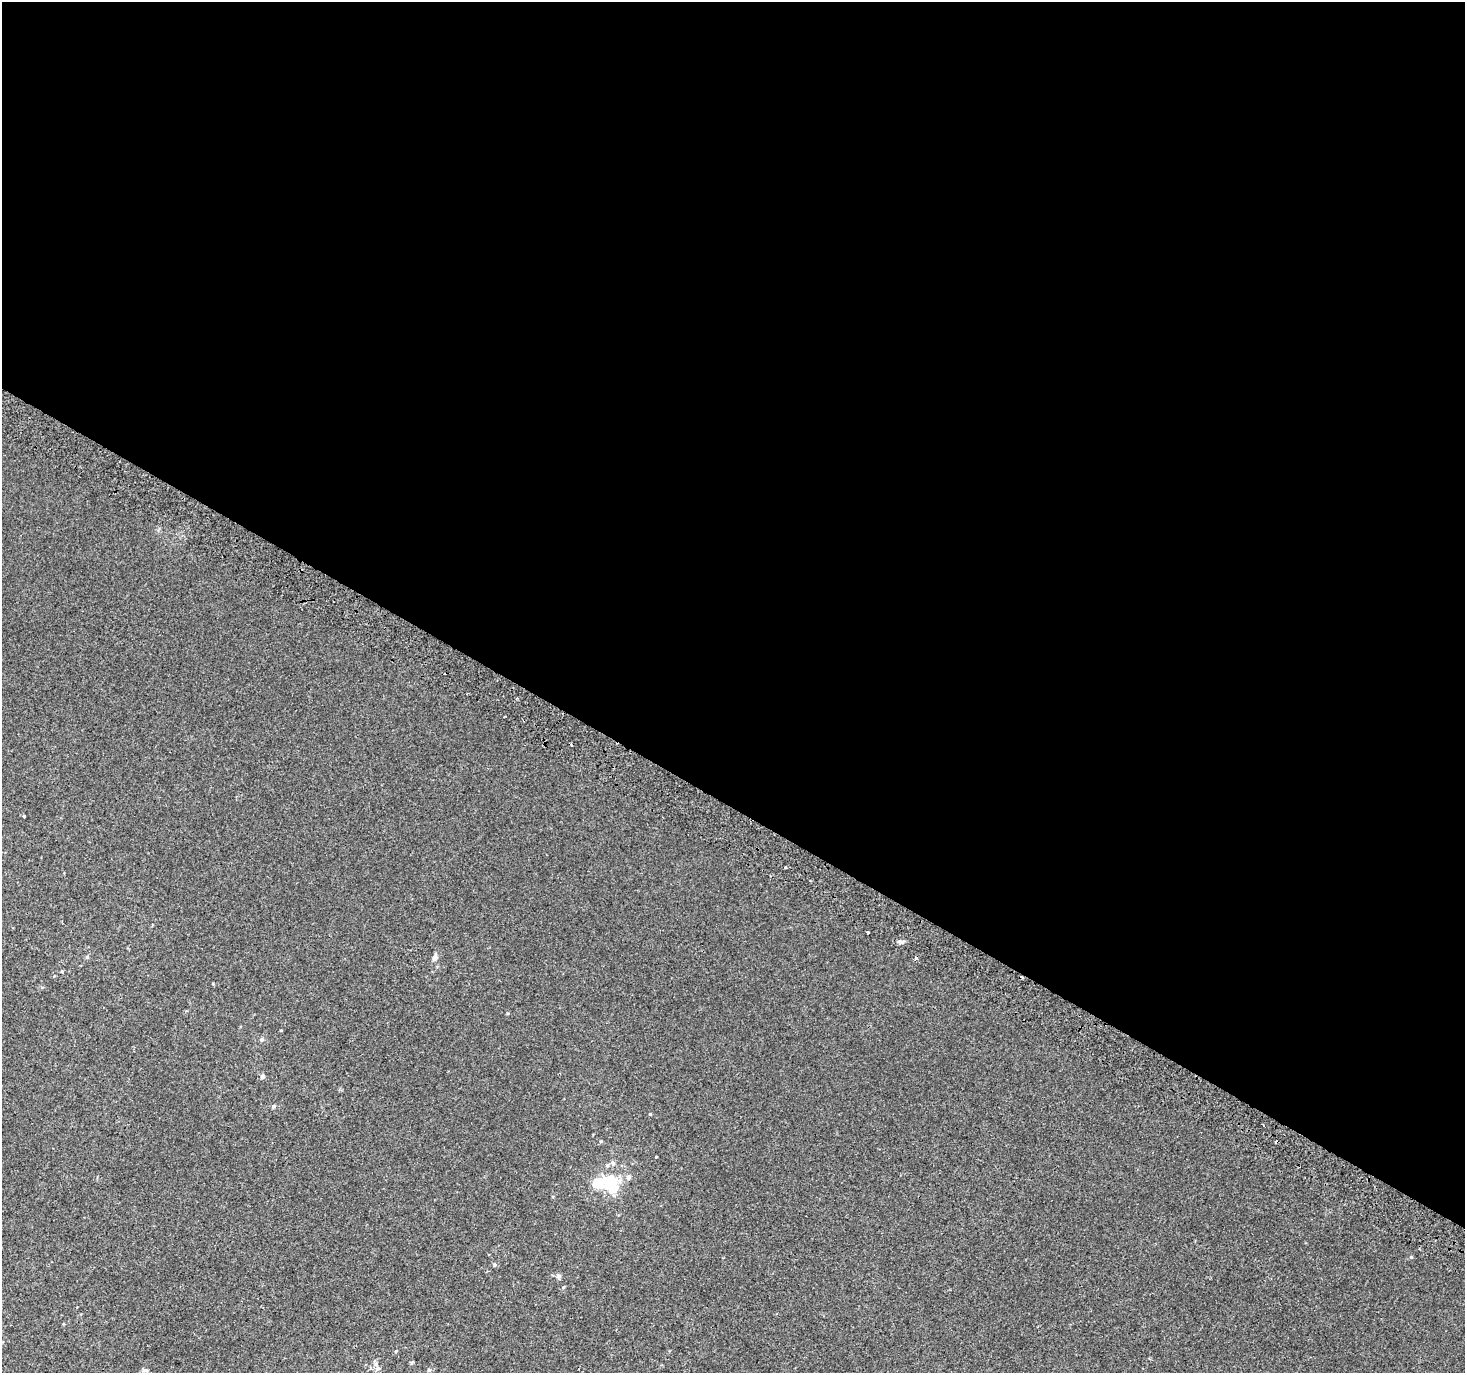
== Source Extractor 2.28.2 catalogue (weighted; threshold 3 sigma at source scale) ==
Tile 3 of 4 x 4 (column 3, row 1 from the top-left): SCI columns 2959-4421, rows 4409-5779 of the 5908 x 6010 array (HDU 1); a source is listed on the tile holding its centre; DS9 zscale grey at full resolution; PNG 1467 x 1375 px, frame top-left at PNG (2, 2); no overlay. Shown black and unused: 59% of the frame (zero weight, under 2 of 3 exposures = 2% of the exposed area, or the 3 px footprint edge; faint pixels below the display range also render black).
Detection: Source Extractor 2.28.2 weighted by HDU 2 'WHT'; one run over the whole footprint, this tile lists its part. Background 6.26e-04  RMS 0.0036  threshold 0.0164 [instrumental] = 3 sigma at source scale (4.5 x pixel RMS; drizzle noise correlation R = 1.50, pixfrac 1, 0.0396/0.0396 arcsec/px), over >= 5 px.
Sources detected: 25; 1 inside a brighter object's white glare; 2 cosmic-ray / hot-pixel residue — not listed; the other 22 listed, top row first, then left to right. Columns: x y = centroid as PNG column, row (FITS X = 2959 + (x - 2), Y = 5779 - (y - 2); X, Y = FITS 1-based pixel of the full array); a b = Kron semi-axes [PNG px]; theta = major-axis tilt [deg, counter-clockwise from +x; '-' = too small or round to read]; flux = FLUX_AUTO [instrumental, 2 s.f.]
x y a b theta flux
24 816 3 3 - 1.3
785 867 3 3 - 1.6
868 932 3 3 - 0.53
901 942 12 3 -15 0.77
434 957 9 6 69 1.4
508 1013 3 3 - 0.49
262 1040 5 3 - 0.43
262 1076 6 5 - 0.75
273 1106 5 5 - 0.67
650 1114 4 3 - 0.3
1263 1125 3 2 - 0.6
613 1163 6 5 - 0.79
607 1165 6 5 - 0.67
628 1177 6 6 - 0.88
610 1181 12 11 - 12
598 1183 13 12 - 5.8
1411 1257 4 3 - 0.31
559 1276 7 6 - 0.85
396 1351 4 4 - 0.31
412 1362 6 3 19 0.36
375 1364 7 5 90 0.82
429 1370 5 4 - 0.45
Unlisted compact peaks at least as high as the median listed source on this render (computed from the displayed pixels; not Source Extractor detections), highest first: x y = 656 1157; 87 957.